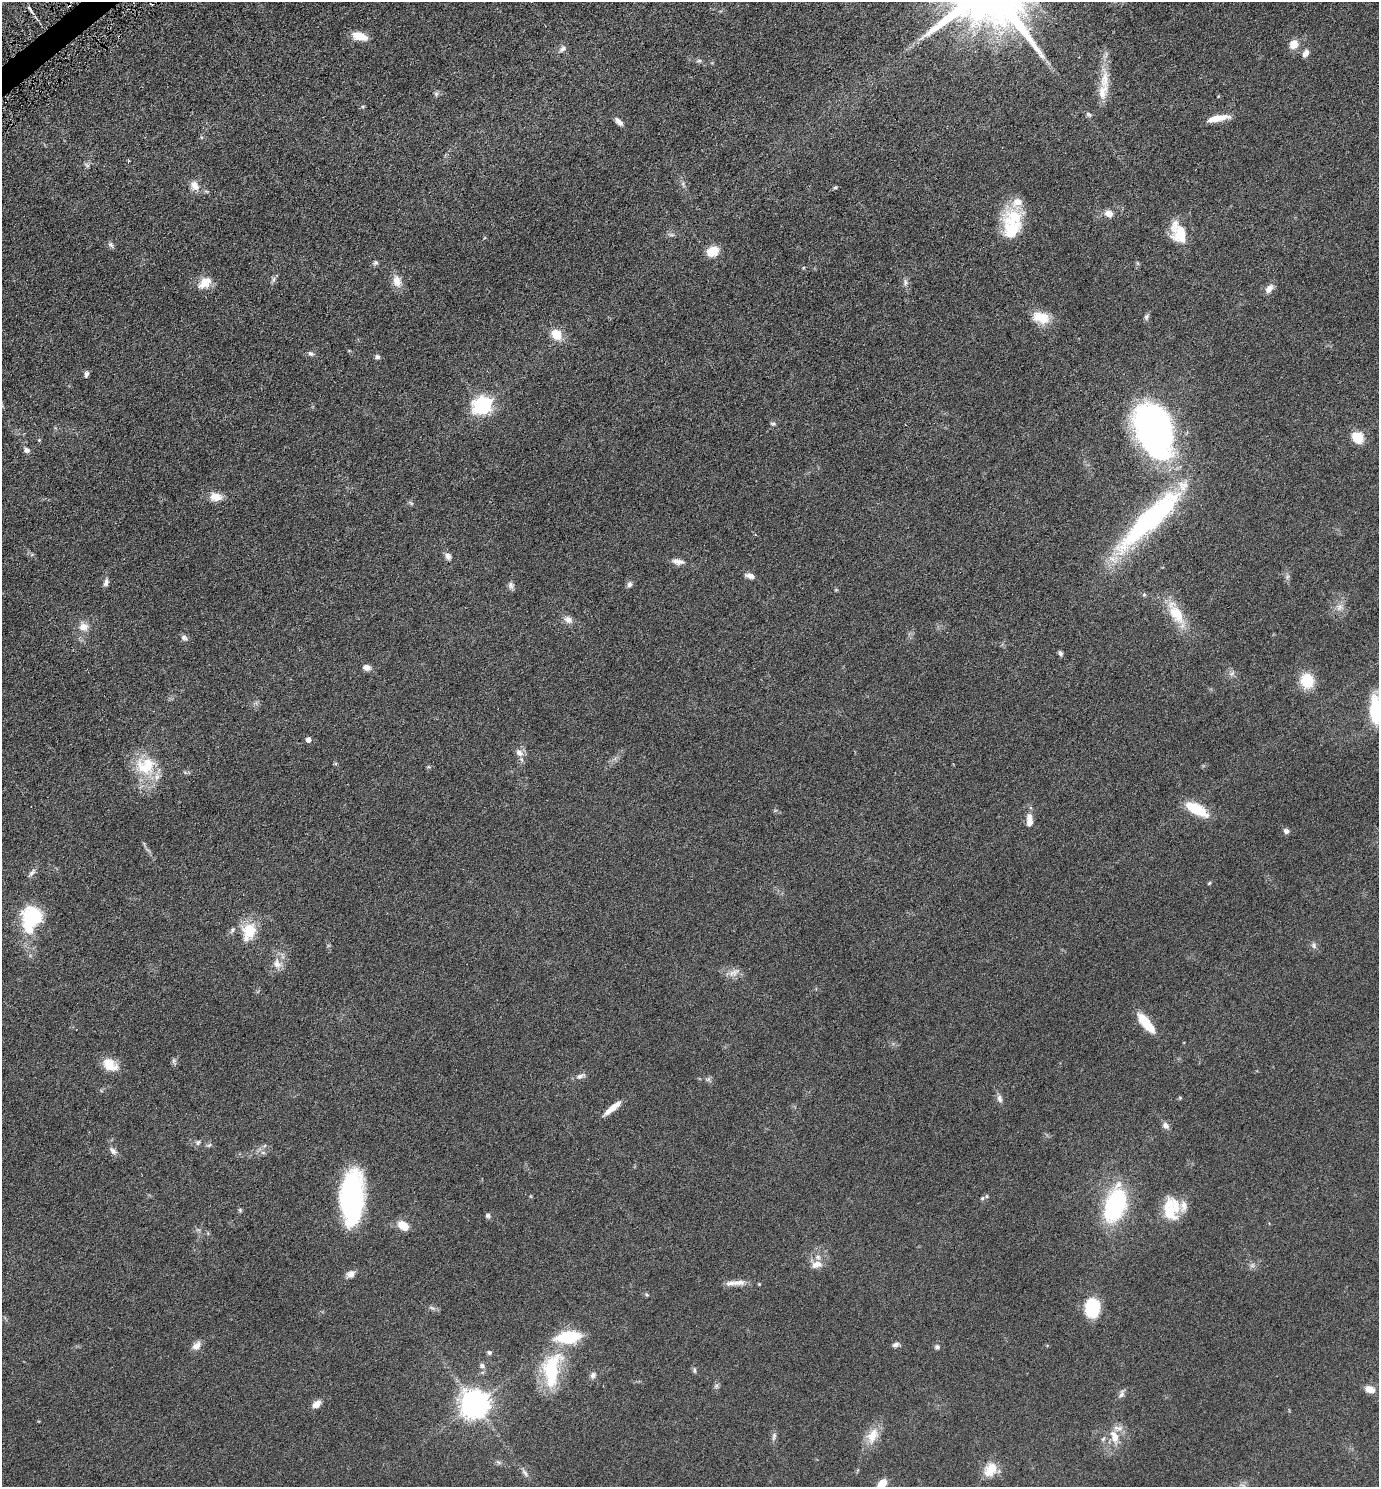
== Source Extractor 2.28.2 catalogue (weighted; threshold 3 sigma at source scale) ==
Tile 11 of 4 x 4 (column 3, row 3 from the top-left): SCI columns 2911-4287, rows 1501-2985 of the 5961 x 5968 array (HDU 1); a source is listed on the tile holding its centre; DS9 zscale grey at full resolution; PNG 1381 x 1489 px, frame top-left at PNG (2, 2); no overlay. Shown black and unused: <1% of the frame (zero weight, under 3 of 6 exposures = <1% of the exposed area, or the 3 px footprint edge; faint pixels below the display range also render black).
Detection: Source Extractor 2.28.2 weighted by HDU 2 'WHT'; one run over the whole footprint, this tile lists its part. Background 0.0522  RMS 0.0058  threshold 0.0237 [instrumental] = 3 sigma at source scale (4.09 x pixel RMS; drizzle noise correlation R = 1.36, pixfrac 0.8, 0.05/0.05 arcsec/px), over >= 5 px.
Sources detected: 140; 2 inside a brighter object's white glare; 1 cosmic-ray / hot-pixel residue — not listed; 12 inside a brighter listed object's ellipse — not listed separately; the other 125 listed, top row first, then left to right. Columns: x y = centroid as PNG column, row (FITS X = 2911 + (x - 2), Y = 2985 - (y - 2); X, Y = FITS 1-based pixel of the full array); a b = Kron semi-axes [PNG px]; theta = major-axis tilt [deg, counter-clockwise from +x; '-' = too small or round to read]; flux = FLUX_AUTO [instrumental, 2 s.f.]
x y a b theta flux
30 10 14 3 -55 1.7
360 36 18 9 -15 7.2
1294 44 12 11 - 4.7
562 49 11 7 48 1.9
1306 53 11 7 60 2.4
699 61 8 4 8 0.84
1104 80 37 13 -89 10
436 94 6 6 - 1.1
363 107 5 5 - 0.61
1089 114 8 5 -40 0.98
1218 118 23 6 10 7.8
619 122 11 5 -45 2.3
87 165 8 5 -36 1
683 184 10 4 -62 1.2
195 186 13 10 -62 4.4
835 187 6 5 - 0.62
1109 213 7 6 - 4.7
1014 219 34 23 32 19
1180 234 19 18 - 13
671 235 8 4 -8 1.1
484 238 5 3 - 0.45
111 245 9 6 -51 1.3
712 251 12 10 28 8.5
375 263 7 6 - 1
1137 263 6 4 -71 0.65
273 279 9 4 81 1.2
397 281 17 10 -76 5
905 282 10 7 -90 1.8
205 283 20 12 36 6.8
1269 289 12 8 49 3.2
1041 317 21 14 -17 9.8
1146 317 8 6 69 1.3
556 334 13 10 -50 8.2
311 353 9 5 -19 1.4
377 357 8 6 -4 1.2
86 374 9 5 73 1.3
482 405 8 7 - 180
773 424 7 6 - 0.99
1154 431 53 35 -75 170
1358 437 13 11 -44 9
39 440 4 4 - 0.44
27 450 7 6 - 1.6
216 497 17 10 -8 5.4
411 503 9 4 -35 0.83
1144 523 99 22 43 85
448 556 11 7 -54 2
678 561 19 7 -10 3.1
750 576 11 6 -14 2.5
1287 577 7 6 - 1.3
106 582 10 6 75 1.8
629 584 7 6 - 1.5
511 585 10 8 -80 1.7
836 590 6 4 0 0.51
1144 594 6 5 - 0.7
1339 607 11 10 - 3.3
1176 614 38 16 -58 15
568 620 12 9 -28 2.9
83 627 12 11 - 4.5
184 638 9 7 -24 1.6
1060 653 7 5 -58 1.1
366 667 8 7 - 2.6
1232 673 10 7 44 1.7
1307 681 12 11 - 18
1375 711 30 10 -88 27
308 739 5 5 - 2.6
519 753 12 9 -44 3.2
146 766 28 25 6 20
1196 809 26 11 -29 15
1029 820 16 7 -87 4.6
1286 831 7 6 - 1.7
32 873 14 5 48 1.8
1209 883 5 4 - 0.57
33 917 26 21 -32 26
249 931 25 18 73 13
1314 945 10 7 -72 1.5
277 964 15 11 -64 4.6
734 972 19 8 25 3.5
1146 1023 25 9 -50 13
174 1061 9 4 -82 1
110 1065 17 11 -31 9.3
580 1076 14 6 28 2
708 1079 7 5 44 0.97
1180 1098 5 5 - 0.53
999 1099 11 7 -74 2
613 1108 22 5 40 6
1166 1125 9 7 -50 2.2
198 1142 7 6 - 1.2
209 1145 7 5 16 0.96
113 1151 13 7 -51 2.2
263 1153 7 4 -1 1
352 1198 49 21 86 86
982 1198 5 5 - 0.85
1115 1205 27 15 73 69
240 1210 7 4 -46 0.66
1170 1212 27 20 62 14
488 1216 7 6 - 1.2
403 1226 11 7 -40 8.8
816 1264 16 10 14 4.2
1252 1265 7 6 - 1.4
351 1274 10 8 25 2.8
738 1282 22 8 6 4.1
646 1294 7 4 -31 0.66
432 1308 10 5 -24 1.3
1092 1308 12 10 87 36
896 1345 9 6 14 1.6
196 1346 13 9 48 3.3
937 1347 7 7 - 1.2
489 1352 6 6 - 0.99
482 1365 7 6 - 1.5
552 1370 45 21 81 31
694 1370 9 4 -85 0.85
593 1375 9 8 - 1.8
716 1386 6 6 - 1
1370 1389 12 8 -17 3.7
1121 1394 11 7 71 1.7
316 1404 11 8 41 3.1
475 1404 9 8 - 650
774 1436 12 6 82 1.7
872 1436 23 14 62 8.5
1114 1437 19 10 -74 6.3
1103 1439 9 4 54 0.97
498 1462 9 5 -27 1.1
990 1470 19 14 54 8.2
525 1473 12 5 -52 1.7
882 1484 11 7 52 6.8
Isophote crosses this tile's border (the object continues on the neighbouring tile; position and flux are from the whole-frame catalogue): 2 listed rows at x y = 1375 711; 882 1484